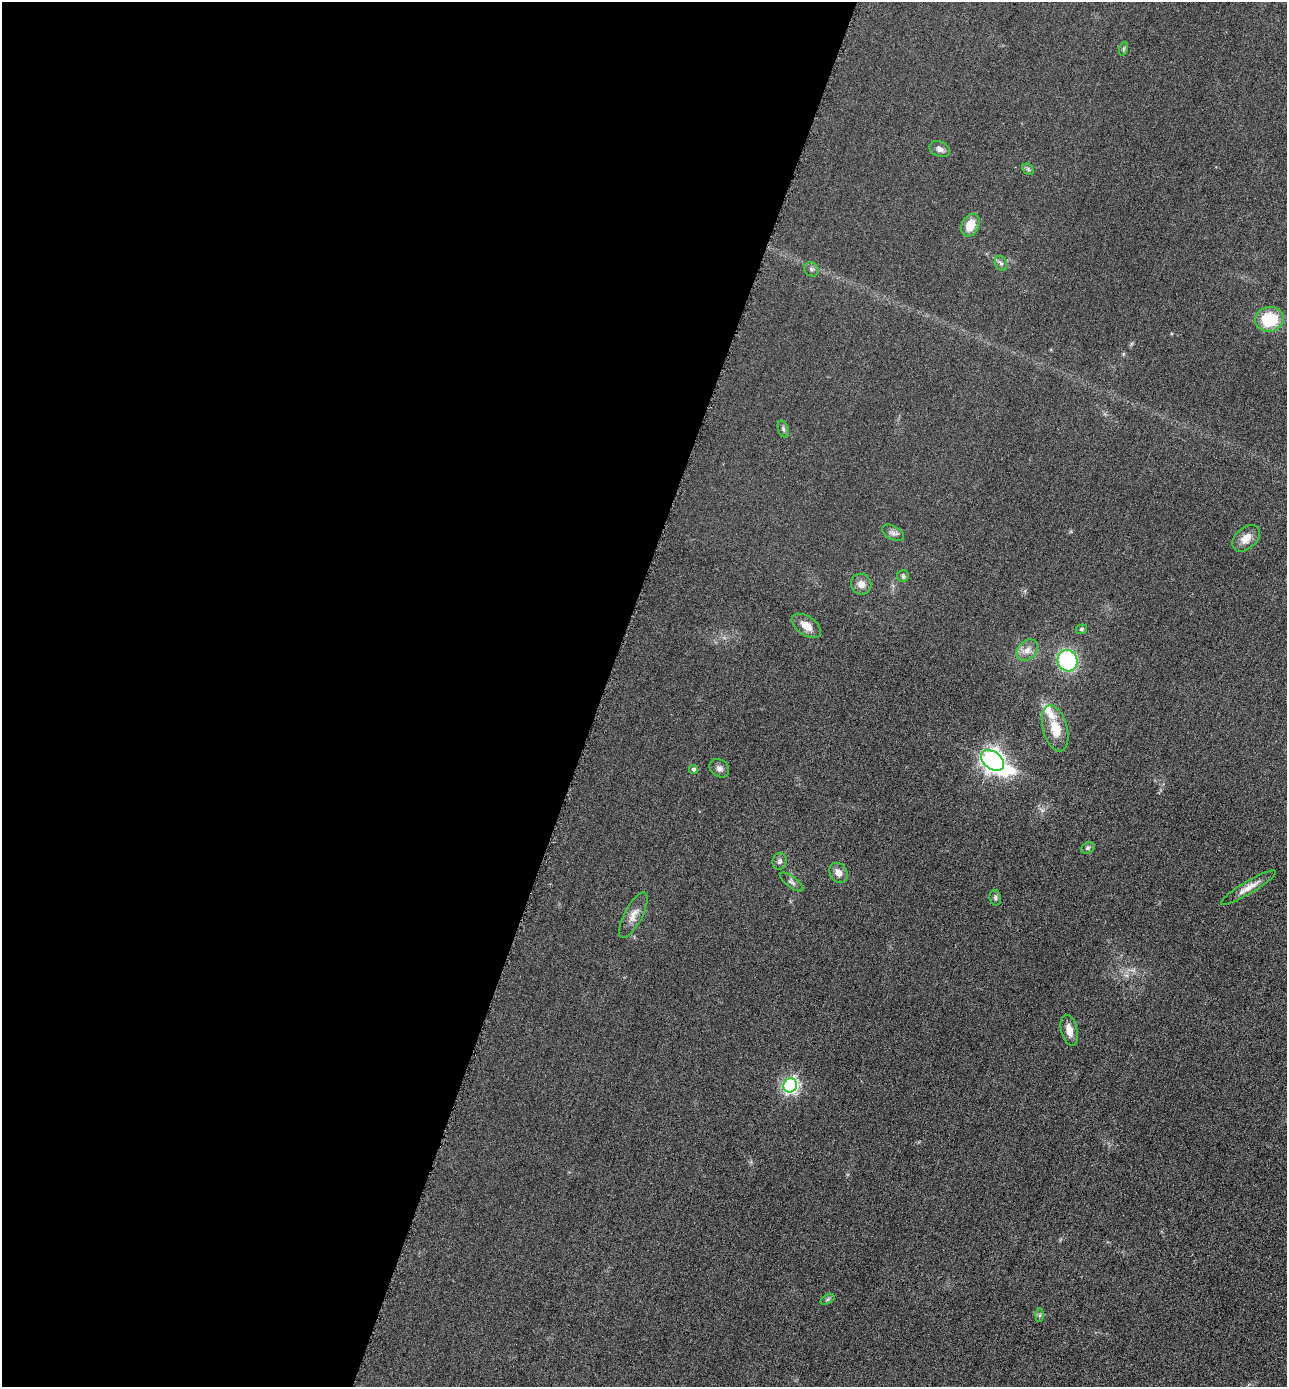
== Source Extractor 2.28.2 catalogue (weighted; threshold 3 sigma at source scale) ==
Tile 5 of 4 x 4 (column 1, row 2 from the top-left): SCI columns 294-1578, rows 2784-4168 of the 5584 x 5572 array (HDU 1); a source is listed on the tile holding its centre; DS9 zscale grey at full resolution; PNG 1289 x 1389 px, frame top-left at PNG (2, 2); each listed source drawn as its Kron ellipse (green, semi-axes under 4 px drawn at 4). Shown black and unused: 47% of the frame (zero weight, under 3 of 6 exposures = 2% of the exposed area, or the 3 px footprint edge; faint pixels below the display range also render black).
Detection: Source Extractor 2.28.2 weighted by HDU 2 'WHT'; one run over the whole footprint, this tile lists its part. Background 0.0494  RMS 0.0096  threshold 0.0393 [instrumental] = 3 sigma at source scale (4.09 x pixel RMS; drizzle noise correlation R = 1.36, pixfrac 0.8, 0.05/0.05 arcsec/px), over >= 5 px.
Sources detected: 33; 2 inside a brighter listed object's ellipse — not listed separately; the other 31 listed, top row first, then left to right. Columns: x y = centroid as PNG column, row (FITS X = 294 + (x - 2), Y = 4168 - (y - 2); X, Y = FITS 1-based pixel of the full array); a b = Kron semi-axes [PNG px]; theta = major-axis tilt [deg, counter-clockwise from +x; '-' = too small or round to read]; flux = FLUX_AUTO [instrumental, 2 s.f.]
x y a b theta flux
1123 49 7 4 71 1.3
940 149 11 7 -23 3.7
1028 169 6 5 - 1.6
970 225 12 8 64 14
1001 263 8 6 -66 2.3
811 269 7 6 - 2.4
1269 319 14 12 7 36
783 429 9 5 -70 2
893 533 12 6 -28 3.5
1246 538 16 10 42 8.8
903 576 6 6 - 1.6
861 584 10 10 - 6.1
806 626 16 9 -34 9.9
1081 629 6 4 21 1.3
1027 650 12 9 45 6.5
1068 661 11 10 - 97
1055 728 23 12 -74 18
993 760 13 8 -38 590
719 768 10 8 -36 3.7
693 769 4 4 - 2
1088 848 7 5 21 1.8
779 861 8 7 - 2.7
838 873 11 8 -58 5.7
792 882 14 5 -37 3.1
1248 888 32 6 31 8.2
995 898 8 5 -79 1.9
633 915 25 9 62 8.3
1069 1030 16 8 -76 8.5
790 1085 7 6 - 210
828 1299 7 4 31 1.4
1039 1315 6 4 88 1.5